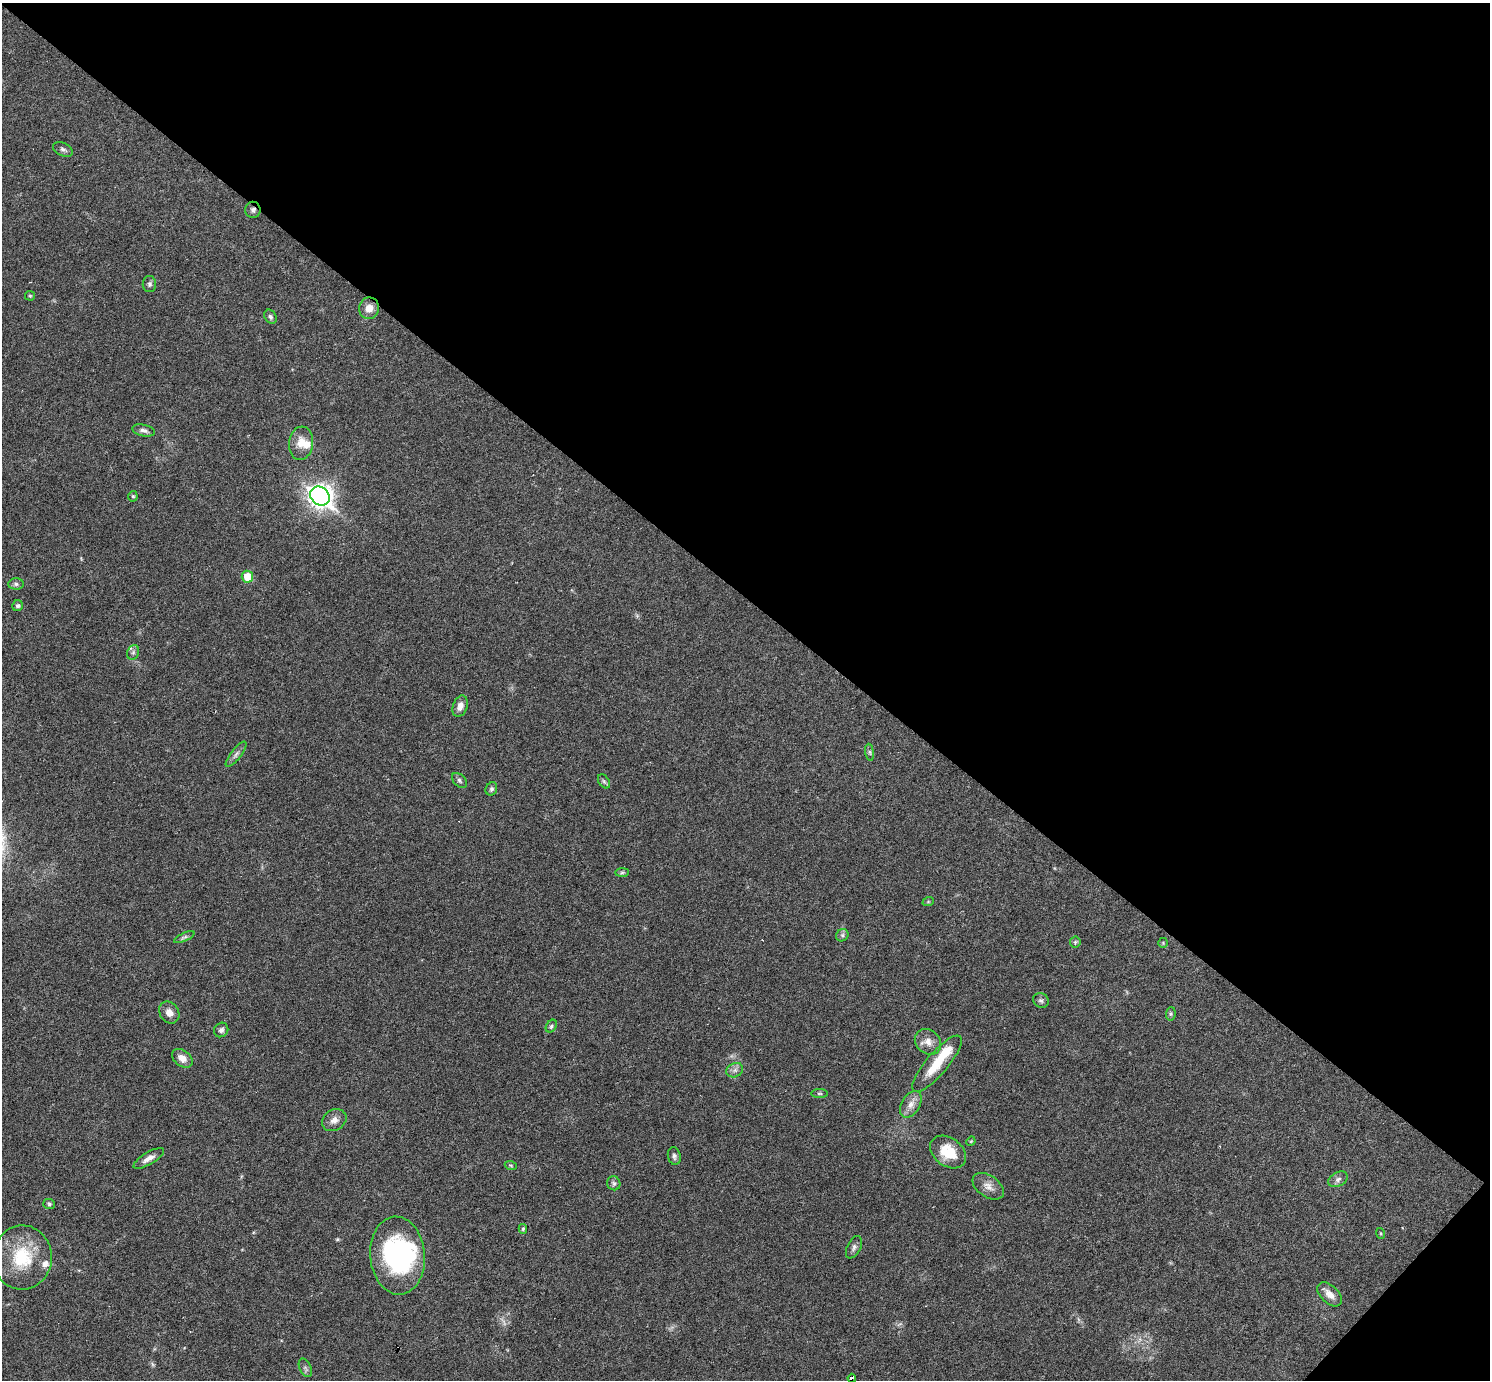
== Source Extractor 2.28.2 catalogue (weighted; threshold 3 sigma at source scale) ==
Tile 8 of 4 x 4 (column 4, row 2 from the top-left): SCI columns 4466-5953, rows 3050-4427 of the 5953 x 5957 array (HDU 1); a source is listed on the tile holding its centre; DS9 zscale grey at full resolution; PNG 1492 x 1382 px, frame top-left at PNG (2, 3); each listed source drawn as its Kron ellipse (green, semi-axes under 4 px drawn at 4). Shown black and unused: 44% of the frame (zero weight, under 3 of 6 exposures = <1% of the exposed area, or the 3 px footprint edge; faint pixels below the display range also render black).
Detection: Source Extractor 2.28.2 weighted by HDU 2 'WHT'; one run over the whole footprint, this tile lists its part. Background 0.0199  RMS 0.0021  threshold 0.00846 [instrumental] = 3 sigma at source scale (4.09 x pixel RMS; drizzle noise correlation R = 1.36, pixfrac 0.8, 0.05/0.05 arcsec/px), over >= 5 px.
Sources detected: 61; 2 too faint to see at this stretch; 2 inside a brighter object's white glare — neither listed nor drawn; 2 inside a brighter listed object's ellipse — not listed separately; the other 55 listed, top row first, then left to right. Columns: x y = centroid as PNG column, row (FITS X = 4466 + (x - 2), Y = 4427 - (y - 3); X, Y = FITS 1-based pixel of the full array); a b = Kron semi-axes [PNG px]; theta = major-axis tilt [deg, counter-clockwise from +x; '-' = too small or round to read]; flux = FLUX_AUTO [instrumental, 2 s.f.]
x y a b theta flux
63 150 10 6 -22 0.64
253 210 8 7 - 0.71
149 284 8 6 -89 0.49
30 296 5 5 - 0.23
369 308 11 10 - 1.9
270 317 7 5 -56 0.51
144 430 11 5 -12 0.76
301 443 17 12 83 2.5
133 496 5 4 - 0.28
320 496 10 8 -41 140
247 577 6 5 - 4.4
16 584 7 5 0 0.49
18 606 6 5 - 0.42
133 652 7 6 - 0.55
460 706 11 7 70 1.2
870 752 8 4 -81 0.39
236 754 15 5 52 0.78
459 780 9 5 -46 0.5
604 781 8 5 -53 0.36
491 789 7 5 64 0.44
622 873 7 4 1 0.34
928 902 6 3 19 0.2
842 935 7 5 47 0.45
184 937 11 4 24 0.43
1075 942 5 5 - 0.3
1163 943 5 5 - 0.25
1041 1000 8 7 - 0.48
169 1012 12 9 -55 1.6
1171 1014 7 5 83 0.31
551 1026 7 5 55 0.39
221 1030 7 7 - 0.63
928 1042 14 11 -40 1.8
182 1058 11 8 -37 1.6
937 1064 36 11 49 6
735 1070 9 7 28 0.71
819 1093 8 4 0 0.32
911 1104 14 9 60 1.6
334 1120 13 10 32 1.3
971 1141 5 4 - 0.18
948 1152 20 14 -36 4.7
674 1156 9 6 -79 0.57
149 1158 17 6 31 1.3
511 1166 6 4 -21 0.27
1338 1179 10 7 30 0.75
614 1183 7 6 - 0.5
988 1186 17 10 -35 1.6
49 1204 6 5 - 0.35
523 1229 5 4 - 0.31
1380 1233 5 3 - 0.19
854 1247 12 6 63 0.72
398 1256 39 27 -85 28
22 1257 32 30 85 10
1330 1294 15 8 -44 1.6
305 1368 10 5 -65 0.55
852 1378 4 3 - 4.5
Overlapping masked pixels (flux is a lower limit): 2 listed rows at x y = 253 210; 852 1378
Isophote crosses this tile's border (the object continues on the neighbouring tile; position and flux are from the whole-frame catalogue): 1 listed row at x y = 852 1378